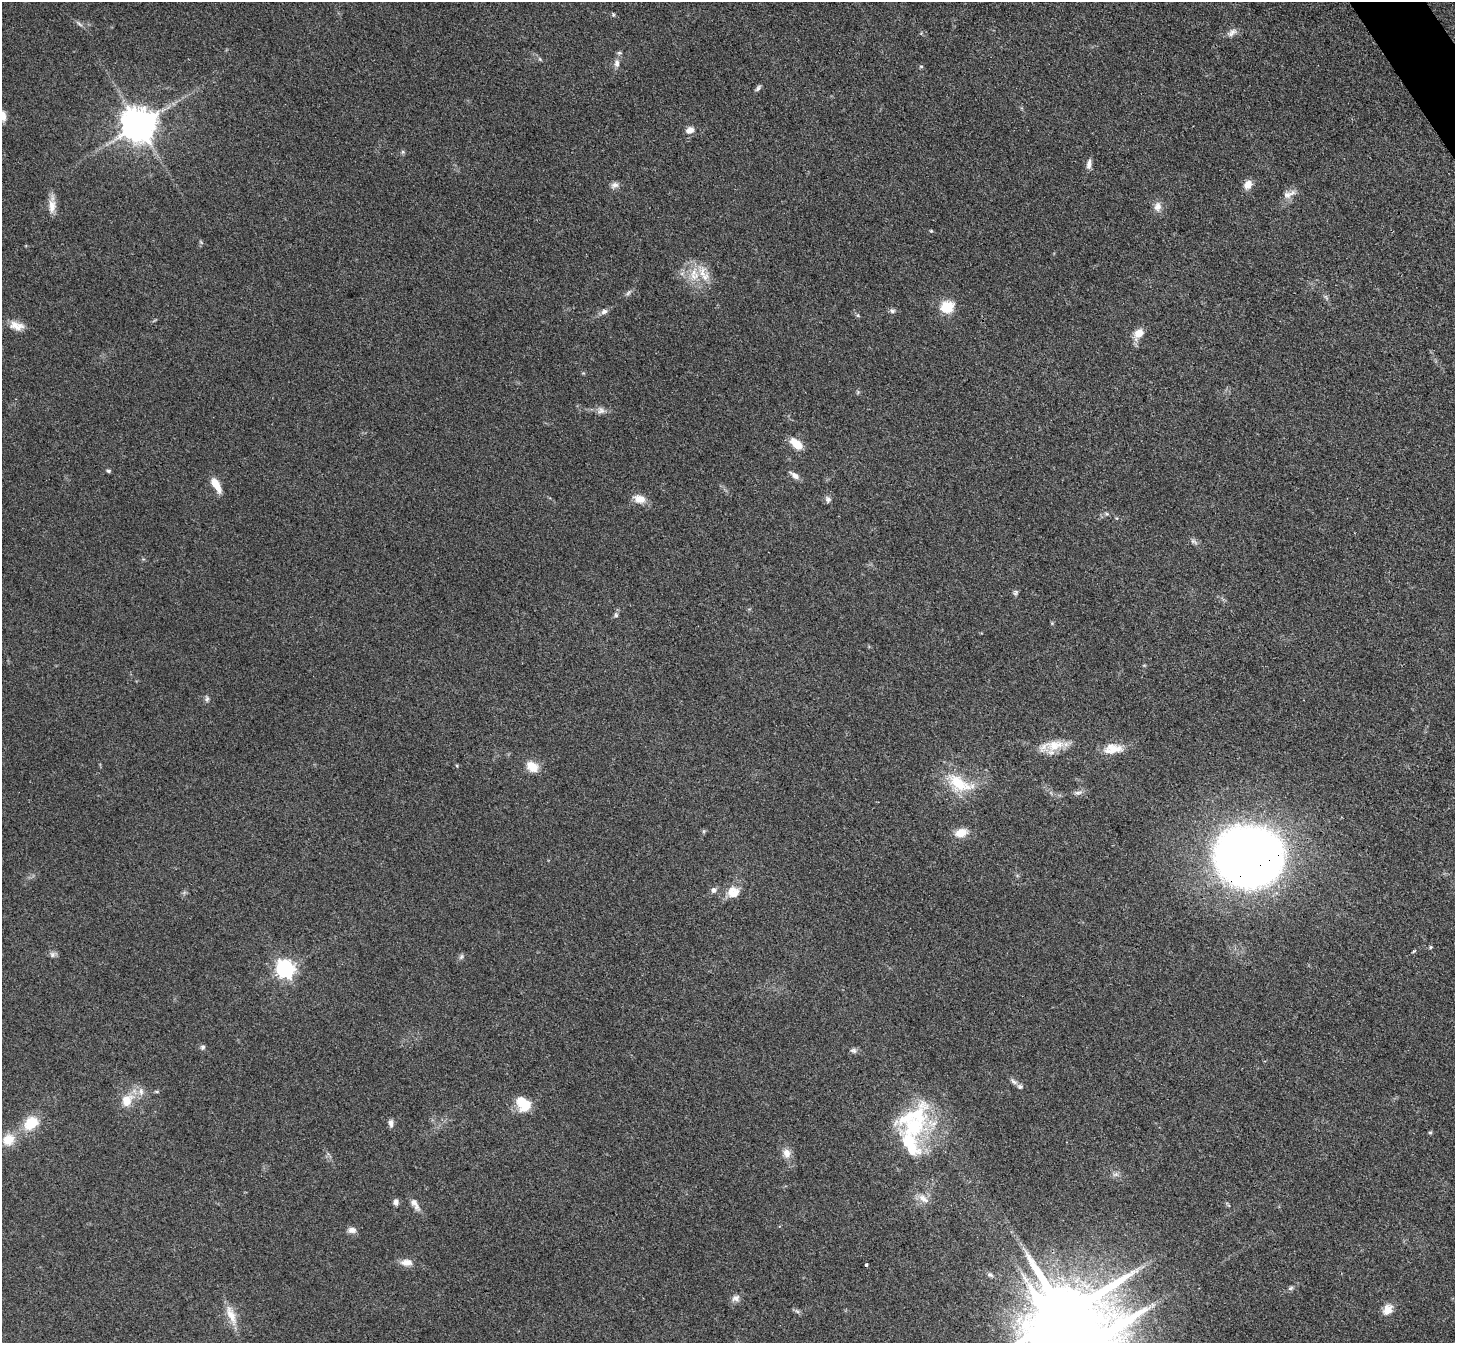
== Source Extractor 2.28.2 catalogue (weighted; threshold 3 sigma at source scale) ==
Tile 10 of 4 x 4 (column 2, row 3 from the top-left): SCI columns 1470-2922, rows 1649-2989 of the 5847 x 5841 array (HDU 1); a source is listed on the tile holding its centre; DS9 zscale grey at full resolution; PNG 1457 x 1345 px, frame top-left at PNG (2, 2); no overlay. Shown black and unused: <1% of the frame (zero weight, under 3 of 4 exposures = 2% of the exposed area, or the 3 px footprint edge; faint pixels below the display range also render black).
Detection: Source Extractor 2.28.2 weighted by HDU 2 'WHT'; one run over the whole footprint, this tile lists its part. Background 0.0921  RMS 0.0063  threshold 0.0282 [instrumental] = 3 sigma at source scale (4.5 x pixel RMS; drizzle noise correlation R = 1.50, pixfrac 1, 0.05/0.05 arcsec/px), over >= 5 px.
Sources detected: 85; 1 inside a brighter object's white glare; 1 cosmic-ray / hot-pixel residue — not listed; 6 inside a brighter listed object's ellipse — not listed separately; the other 77 listed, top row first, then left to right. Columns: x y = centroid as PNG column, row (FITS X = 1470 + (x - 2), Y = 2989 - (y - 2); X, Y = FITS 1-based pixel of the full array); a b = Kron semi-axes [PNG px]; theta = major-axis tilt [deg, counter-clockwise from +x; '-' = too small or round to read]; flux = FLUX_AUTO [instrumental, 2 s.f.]
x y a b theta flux
79 24 10 4 -34 1.6
1232 33 15 7 38 3.2
619 53 7 5 -6 1.1
540 59 6 4 -71 0.84
617 63 11 7 -86 3.3
921 66 5 4 - 0.88
758 88 9 5 53 1.6
3 116 11 7 -85 4.9
139 125 10 10 - 1400
689 130 11 7 26 4
1089 164 13 6 83 3.1
1248 184 10 7 52 6.2
614 185 11 8 19 2.7
1287 195 14 10 15 4.7
52 205 25 8 89 6.4
1158 207 12 10 83 4.5
702 272 19 9 -87 9.1
628 293 9 4 54 1.4
946 307 7 6 - 30
604 311 10 6 25 2.5
892 311 8 6 -10 1.6
858 316 6 4 -20 0.88
17 326 19 10 -12 6.7
1139 333 13 9 51 7.7
601 410 10 9 - 2.9
796 444 17 9 -42 9.1
108 471 6 4 -3 0.99
795 475 12 6 -35 3.7
216 485 18 7 -61 8.4
639 499 13 9 -14 7.5
828 499 9 7 -60 2.1
1107 514 6 4 -42 0.9
1194 541 11 6 -36 2
1015 593 8 6 60 1.3
616 615 7 5 -88 1.3
207 699 9 5 -79 1.5
1055 745 28 14 8 13
1116 749 20 12 8 8.5
457 766 5 3 - 0.61
532 767 15 11 -32 9.1
959 783 35 17 -29 25
1078 792 11 4 1 2
961 833 11 8 16 10
1249 856 42 37 -2 980
714 890 7 7 - 2.1
733 892 16 15 - 8.7
1430 947 5 4 - 0.75
1414 951 4 4 - 0.97
52 954 8 7 - 2
461 957 8 5 63 1.4
285 969 7 7 - 250
203 1047 7 6 - 1.5
853 1051 9 6 -12 1.8
1014 1081 12 5 -37 2.2
141 1091 12 8 -84 4
157 1091 7 4 -8 0.82
127 1100 17 12 53 11
526 1106 14 11 42 14
31 1123 17 13 40 17
391 1123 9 6 -86 2.5
913 1127 37 30 1 49
1430 1132 6 4 0 0.77
8 1140 14 13 - 11
787 1153 12 9 -84 5.2
1116 1174 9 6 7 2.2
923 1199 18 9 -35 5.3
396 1202 7 6 - 2.5
415 1204 18 7 -59 4.3
352 1230 11 7 -8 3.4
406 1262 16 9 0 5.1
990 1275 8 5 -26 1.3
1290 1288 8 5 27 1.4
736 1298 11 9 11 3
1387 1310 14 10 56 6.2
797 1311 8 4 -36 1.4
231 1315 32 10 -68 9.6
1064 1315 20 15 26 7100
Overlapping masked pixels (flux is a lower limit): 2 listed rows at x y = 1249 856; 1064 1315
Isophote crosses this tile's border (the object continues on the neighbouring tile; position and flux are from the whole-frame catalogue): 1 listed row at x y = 3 116